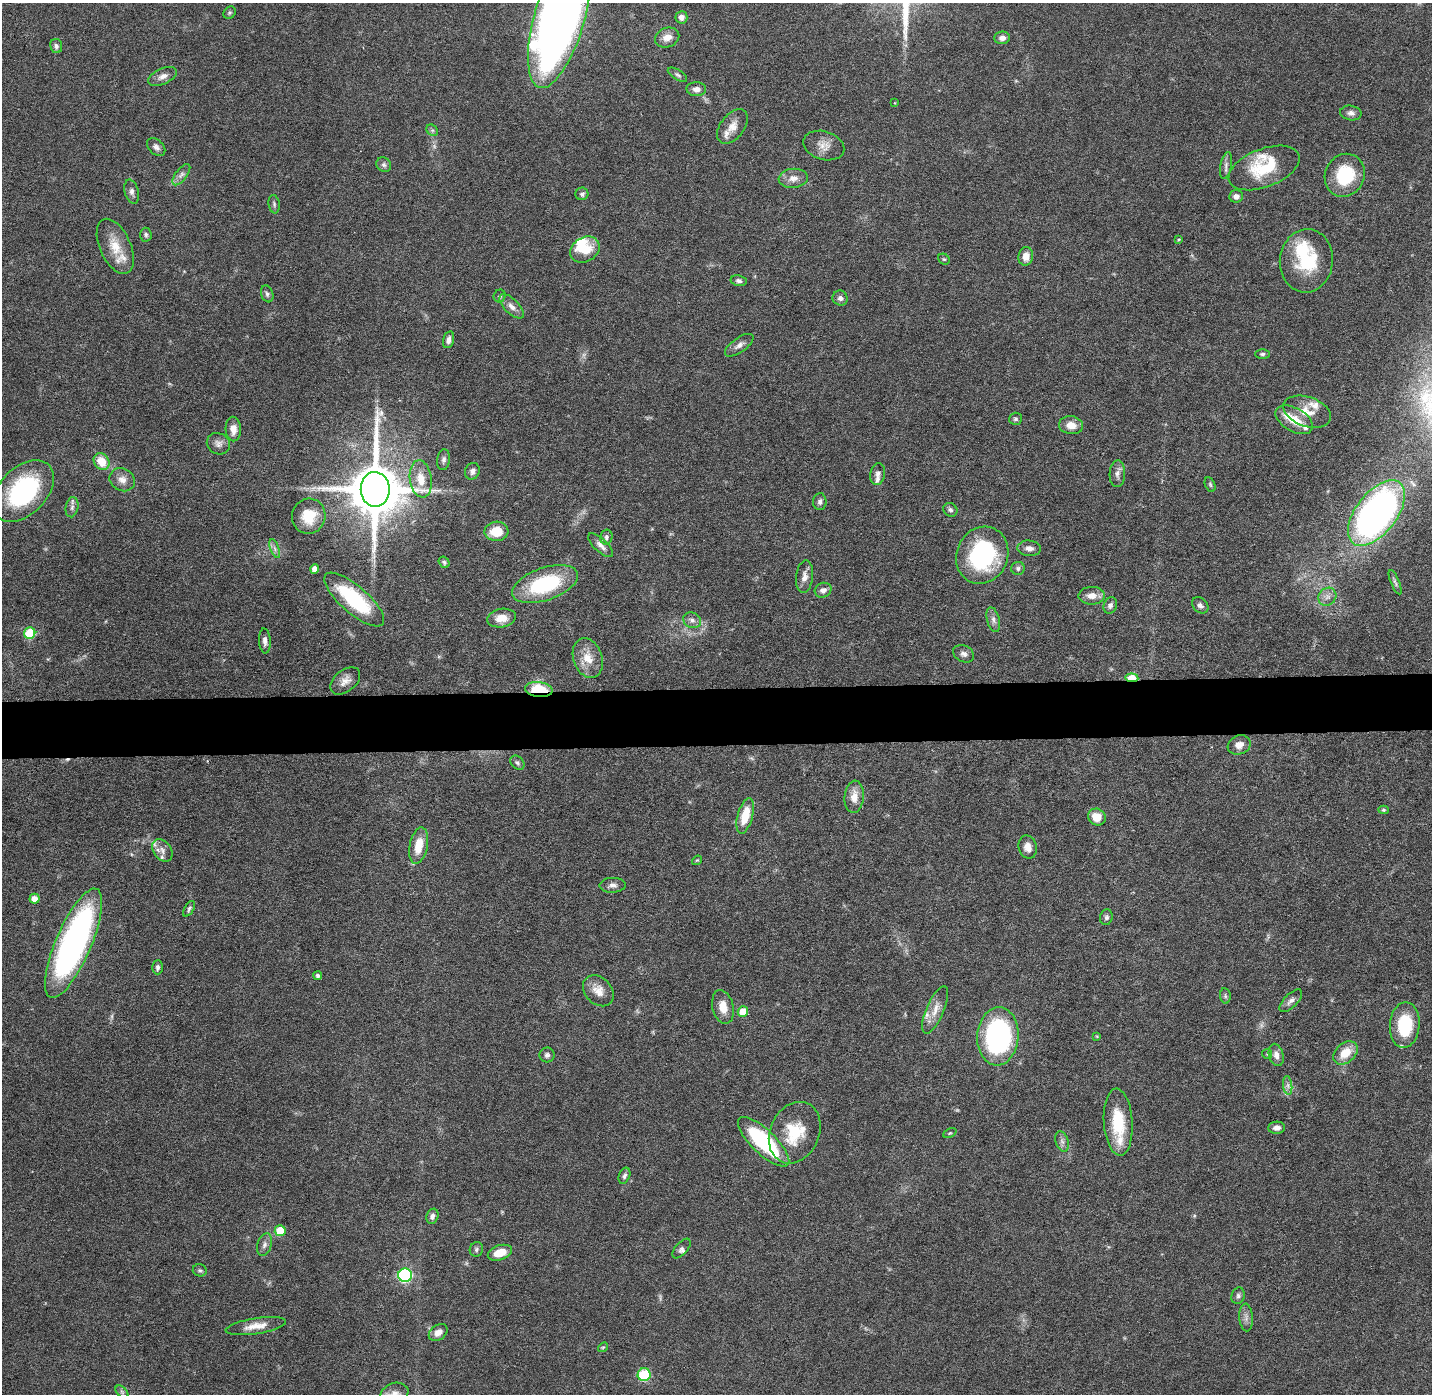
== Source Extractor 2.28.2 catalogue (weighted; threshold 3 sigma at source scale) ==
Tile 5 of 3 x 3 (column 2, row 2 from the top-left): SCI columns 1430-2859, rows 1464-2855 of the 4288 x 4319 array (HDU 1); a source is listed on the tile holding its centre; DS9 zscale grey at full resolution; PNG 1434 x 1396 px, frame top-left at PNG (2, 3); each listed source drawn as its Kron ellipse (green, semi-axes under 4 px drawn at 4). Shown black and unused: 4% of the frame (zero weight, under 4 of 8 exposures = <1% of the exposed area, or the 3 px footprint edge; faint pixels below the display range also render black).
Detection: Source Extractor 2.28.2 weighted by HDU 2 'WHT'; one run over the whole footprint, this tile lists its part. Background 0.0817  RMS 0.0032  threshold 0.0133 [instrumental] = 3 sigma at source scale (4.09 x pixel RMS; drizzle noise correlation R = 1.36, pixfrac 0.8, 0.05/0.05 arcsec/px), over >= 5 px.
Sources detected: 165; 5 too faint to see at this stretch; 4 inside a brighter object's white glare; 1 cosmic-ray / hot-pixel residue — neither listed nor drawn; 12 inside a brighter listed object's ellipse — not listed separately; the other 143 listed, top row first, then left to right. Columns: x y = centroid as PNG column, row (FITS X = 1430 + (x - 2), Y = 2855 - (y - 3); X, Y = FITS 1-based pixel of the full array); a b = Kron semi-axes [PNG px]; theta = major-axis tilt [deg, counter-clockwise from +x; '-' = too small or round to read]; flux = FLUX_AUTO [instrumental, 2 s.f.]
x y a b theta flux
230 13 7 5 43 0.49
560 17 74 25 74 340
681 17 6 6 - 1.6
667 37 12 9 23 2.7
1002 38 8 6 2 1.4
56 46 7 6 - 0.99
677 75 11 5 -32 0.75
163 76 15 7 24 1.9
696 89 10 7 -2 1.7
895 103 3 2 - 0.22
1351 113 11 7 -10 1.3
732 126 20 12 52 3.3
432 130 6 5 - 0.59
824 146 21 14 -16 3.4
156 147 10 7 -44 1.2
384 165 8 7 - 0.89
1226 165 13 5 78 1.2
1264 168 37 19 21 14
181 175 12 5 53 1.4
1345 175 22 19 63 16
793 178 15 9 5 2.6
132 192 12 7 -76 1.3
582 194 6 6 - 0.83
1236 196 7 6 - 1.5
274 204 9 5 -81 0.69
146 235 7 5 -86 0.68
1179 239 4 3 - 0.33
115 246 29 15 -66 6.7
585 249 15 12 31 7.5
1026 256 9 7 82 2.8
944 259 6 5 - 0.47
1306 261 32 26 84 18
739 281 8 5 -10 0.87
267 294 9 6 -70 0.83
500 296 6 6 - 0.65
840 298 7 7 - 1.2
512 306 15 7 -45 2.1
448 340 9 5 75 1.4
739 345 17 7 35 1.7
1262 354 7 5 1 0.63
1307 412 25 15 -19 5.8
1015 419 6 6 - 0.62
1294 420 20 11 -30 5.9
1071 425 12 9 -8 3.3
233 429 12 7 -87 2.6
218 444 12 10 -29 1.7
444 460 10 6 82 1.1
101 461 9 7 -53 5.5
472 471 8 7 - 1.2
878 474 11 7 78 1.2
1117 474 13 8 88 1.7
421 479 19 11 -81 5.5
122 480 13 11 -30 2.4
1210 484 7 5 -64 0.52
375 489 17 14 89 2100
23 491 36 23 45 39
820 502 8 6 88 1.1
72 507 10 6 79 1.1
950 510 7 6 - 0.87
1376 513 38 20 52 150
309 516 17 17 - 8
496 531 12 9 2 6.4
606 537 7 6 - 0.81
601 545 16 6 -43 1.8
275 548 10 3 -69 0.73
1029 548 12 7 -4 1.8
982 555 29 25 65 35
444 562 6 5 - 0.63
1018 568 7 6 - 0.78
315 569 4 4 - 1.9
804 577 16 8 84 2.3
1395 582 13 4 -68 0.69
545 584 34 16 19 26
823 590 8 7 - 1.7
1092 596 13 9 1 2.8
1327 597 9 8 - 1.8
354 599 38 13 -41 26
1110 605 8 6 64 1.1
1200 605 9 7 -45 1.2
502 618 14 9 10 4.3
692 620 9 7 -26 1.3
993 620 13 6 -75 1.4
30 633 6 5 - 15
265 641 12 6 -86 1.5
964 654 11 8 -28 1.3
588 658 20 14 -71 5.5
1132 678 6 4 -6 10
345 681 17 10 39 2.7
539 689 13 7 -7 12
1239 745 12 9 21 2.3
517 763 8 6 -44 0.78
854 797 16 9 85 3.7
1383 810 5 4 - 0.42
745 816 18 7 75 7.1
1097 817 9 8 - 5.1
419 846 18 9 77 6.5
1028 847 12 9 -76 2.2
162 850 12 8 -54 2.1
697 860 5 4 - 0.35
613 885 13 7 2 1.4
34 899 5 5 - 3
189 909 9 4 60 0.65
1106 917 8 6 75 0.74
74 943 59 17 67 110
158 967 7 5 89 0.85
318 976 4 4 - 0.82
598 991 17 13 -46 3.7
1225 996 7 5 -82 0.64
1291 1001 14 6 44 1.4
723 1007 17 10 -77 4.1
935 1010 25 8 67 3.6
743 1012 5 5 - 6
1405 1025 23 15 86 15
998 1036 29 20 86 59
1097 1036 4 3 - 0.29
1345 1053 14 9 41 5.7
1267 1054 5 5 - 0.33
547 1055 7 7 - 0.91
1276 1055 11 7 -75 1.9
1288 1085 9 4 -82 1
1118 1122 33 14 -86 12
1277 1128 8 6 1 1.3
795 1133 32 24 66 13
950 1133 7 4 25 0.45
1062 1141 11 6 -74 1.1
764 1142 33 12 -44 31
624 1176 8 5 68 0.88
432 1216 8 6 69 1.2
280 1231 5 5 - 8.6
264 1245 11 7 70 1.4
682 1248 12 6 49 0.98
476 1249 7 6 - 0.78
500 1253 12 7 18 5.1
200 1270 7 6 - 0.65
405 1275 7 6 - 47
1238 1296 8 6 75 0.82
1246 1317 14 6 -86 1.5
256 1326 30 8 9 3.8
438 1332 10 7 36 2.5
603 1347 5 4 - 0.39
644 1375 6 6 - 18
122 1392 8 4 -45 0.67
395 1394 14 10 19 2.4
Overlapping masked pixels (flux is a lower limit): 2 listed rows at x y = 1132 678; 539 689
Isophote crosses this tile's border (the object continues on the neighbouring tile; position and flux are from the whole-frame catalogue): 2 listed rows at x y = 560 17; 395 1394